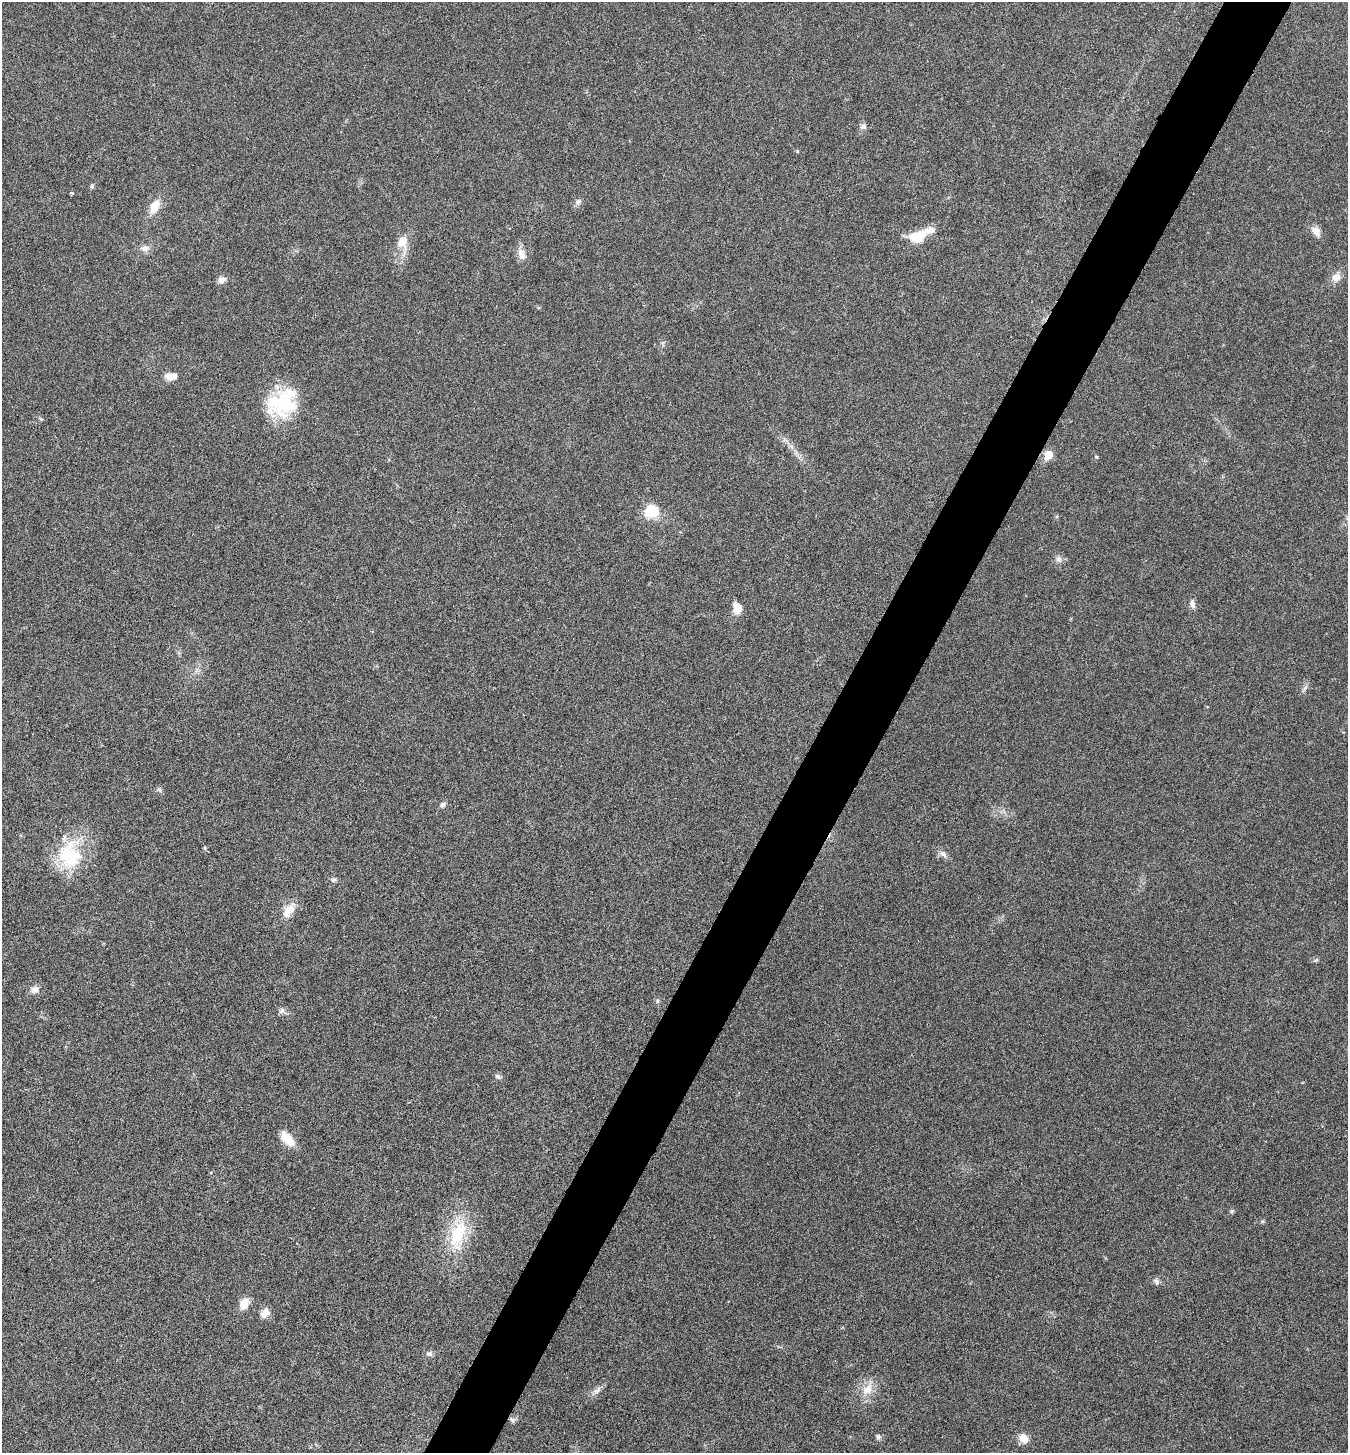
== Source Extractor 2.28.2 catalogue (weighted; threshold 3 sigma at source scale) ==
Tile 10 of 4 x 4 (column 2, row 3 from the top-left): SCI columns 1637-2982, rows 1457-2907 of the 5824 x 5817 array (HDU 1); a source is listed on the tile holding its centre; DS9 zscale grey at full resolution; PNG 1350 x 1455 px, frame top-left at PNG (2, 2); no overlay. Shown black and unused: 5% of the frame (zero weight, under 3 of 6 exposures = <1% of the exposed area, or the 3 px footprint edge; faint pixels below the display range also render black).
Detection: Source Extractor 2.28.2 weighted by HDU 2 'WHT'; one run over the whole footprint, this tile lists its part. Background 0.0356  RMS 0.0039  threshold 0.0158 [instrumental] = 3 sigma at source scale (4.09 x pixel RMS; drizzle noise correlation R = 1.36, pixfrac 0.8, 0.05/0.05 arcsec/px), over >= 5 px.
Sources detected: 47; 1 inside a brighter object's white glare — not listed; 1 inside a brighter listed object's ellipse — not listed separately; the other 45 listed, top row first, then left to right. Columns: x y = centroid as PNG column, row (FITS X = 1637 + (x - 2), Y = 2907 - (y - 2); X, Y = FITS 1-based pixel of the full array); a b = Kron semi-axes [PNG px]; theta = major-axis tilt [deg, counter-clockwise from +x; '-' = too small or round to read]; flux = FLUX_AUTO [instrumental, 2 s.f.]
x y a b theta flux
863 126 9 8 - 1.3
92 186 7 5 80 0.66
72 193 4 3 - 0.57
578 202 10 7 49 1.3
155 206 17 9 60 5.9
1316 231 14 9 -51 2.9
919 235 29 10 25 12
402 242 21 13 -86 6.1
145 248 12 8 -1 2.2
522 254 16 9 -65 3
1336 277 12 11 - 3.1
222 280 9 8 - 2
169 376 11 8 -21 3.1
283 403 40 29 56 25
1049 455 6 6 - 7.6
1096 457 5 4 - 0.39
652 511 17 15 3 9.4
1059 559 8 8 - 1.5
1192 604 11 7 -76 1.6
737 608 13 9 -72 4.2
1305 688 11 4 54 0.98
159 790 7 5 -54 0.78
443 805 9 7 21 1.2
205 848 6 4 -89 0.46
943 854 13 8 -40 1.7
70 855 40 31 77 22
333 880 9 6 -1 0.85
287 912 23 12 63 5
1316 960 7 4 44 0.59
35 990 11 9 13 2.4
657 1001 6 5 - 0.64
282 1011 9 7 57 1.2
498 1076 10 5 -19 0.94
287 1139 21 10 -47 5.7
1232 1211 6 4 45 0.55
458 1235 46 22 79 19
1156 1281 9 7 -59 1.3
244 1304 12 8 58 5.2
265 1313 12 9 50 2.8
429 1354 9 7 1 1.2
867 1389 19 13 48 5.6
597 1390 15 7 35 1.9
512 1420 9 6 -22 0.97
878 1437 7 6 - 1.1
1023 1438 13 10 -44 3.5